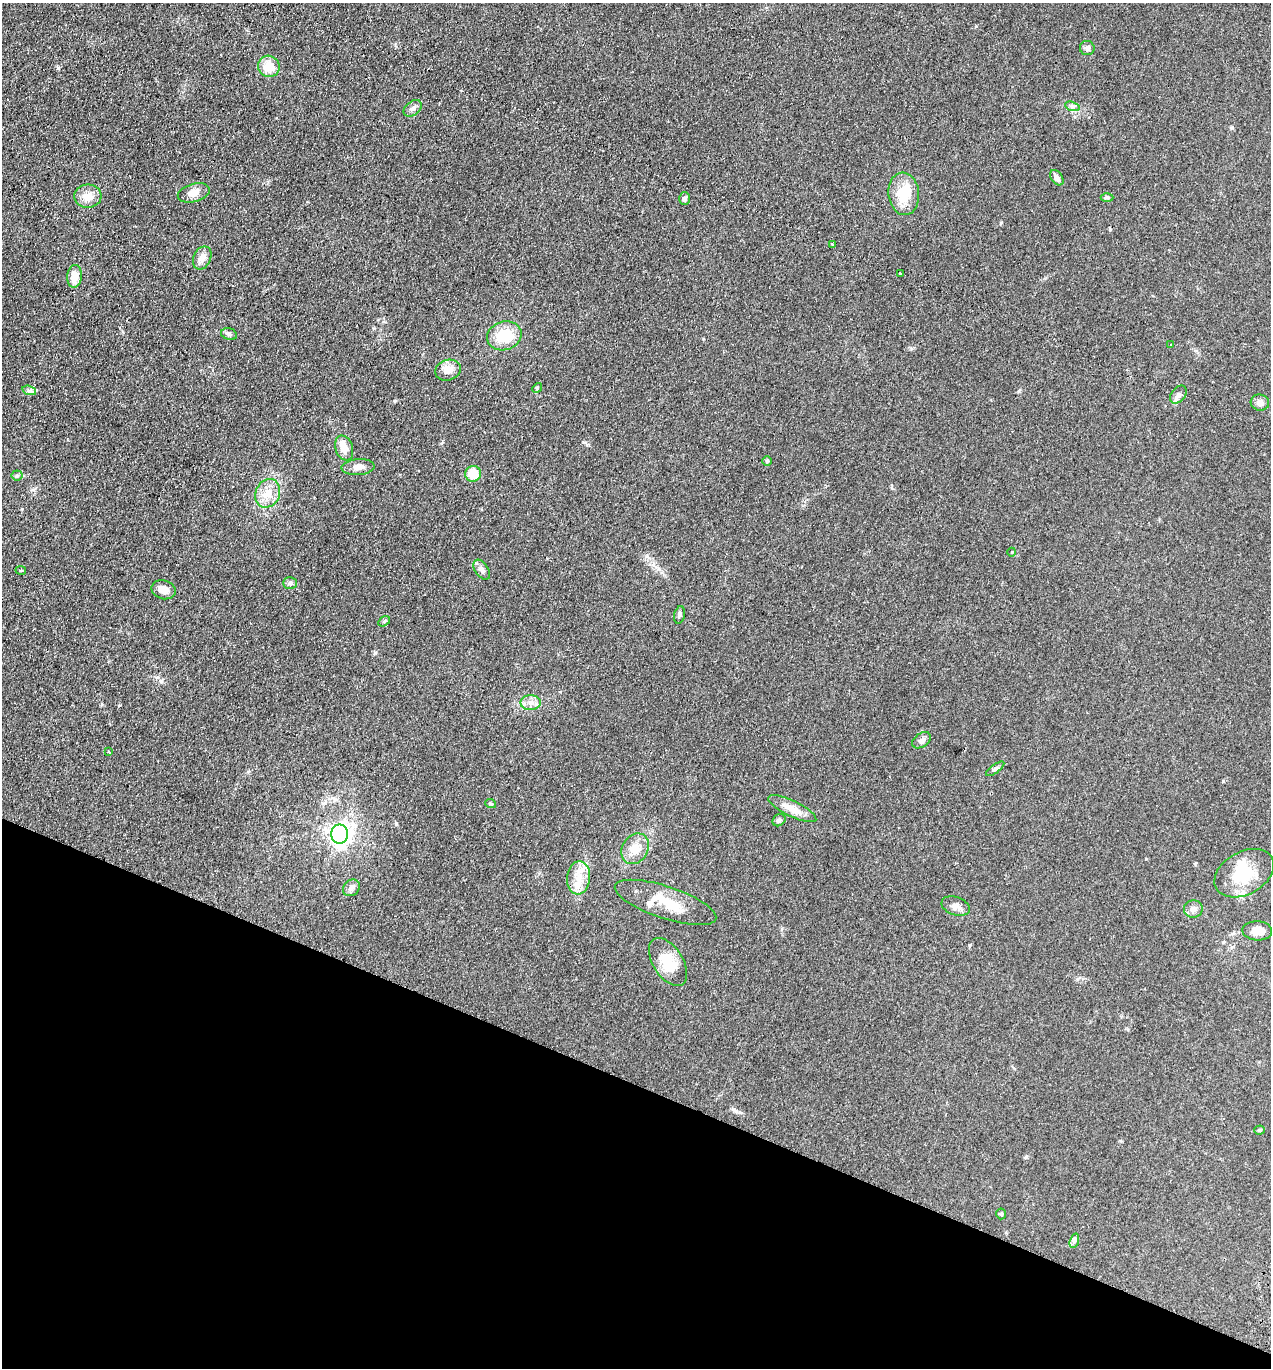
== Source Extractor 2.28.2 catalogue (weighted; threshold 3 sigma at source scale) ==
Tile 15 of 4 x 4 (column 3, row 4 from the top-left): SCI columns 2730-3998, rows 24-1389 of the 5589 x 5512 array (HDU 1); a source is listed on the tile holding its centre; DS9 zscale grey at full resolution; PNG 1273 x 1370 px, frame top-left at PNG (2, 3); each listed source drawn as its Kron ellipse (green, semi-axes under 4 px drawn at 4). Shown black and unused: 21% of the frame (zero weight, under 2 of 3 exposures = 3% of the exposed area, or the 3 px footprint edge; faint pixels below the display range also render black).
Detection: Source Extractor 2.28.2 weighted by HDU 2 'WHT'; one run over the whole footprint, this tile lists its part. Background 0.0961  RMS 0.01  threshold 0.0459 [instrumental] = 3 sigma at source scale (4.5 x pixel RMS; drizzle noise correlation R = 1.50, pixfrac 1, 0.05/0.05 arcsec/px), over >= 5 px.
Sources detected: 59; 1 inside a brighter object's white glare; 1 cosmic-ray / hot-pixel residue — neither listed nor drawn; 2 inside a brighter listed object's ellipse — not listed separately; the other 55 listed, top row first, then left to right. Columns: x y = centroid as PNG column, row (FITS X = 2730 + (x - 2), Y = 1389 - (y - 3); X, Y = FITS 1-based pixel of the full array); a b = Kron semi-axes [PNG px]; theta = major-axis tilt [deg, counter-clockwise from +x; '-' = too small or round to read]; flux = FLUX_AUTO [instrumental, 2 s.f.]
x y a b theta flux
1087 48 7 7 - 3.3
269 66 11 10 - 15
1072 106 7 4 -18 2.5
413 108 10 7 37 3.8
1057 178 8 5 -54 4.3
194 193 16 9 15 8.7
904 194 21 15 -84 25
88 196 14 11 4 10
1107 197 6 4 0 1.4
685 199 6 5 - 2.9
833 244 3 3 - 2.9
202 258 12 8 65 8
900 273 3 3 - 9
75 276 11 7 85 14
229 334 8 6 -18 2.5
504 336 17 14 16 30
1171 345 3 3 - 1.8
448 370 13 10 17 9.4
537 388 5 4 - 1
29 390 7 4 -18 2.5
1178 395 10 7 52 4.6
1260 403 9 8 - 5.6
344 448 13 8 -72 12
767 461 5 5 - 1.2
358 467 16 8 3 6.3
473 474 8 8 - 18
17 475 5 5 - 1.7
268 493 15 12 65 14
1012 552 4 3 - 0.72
21 570 5 3 - 1
482 570 11 6 -57 3.6
290 583 7 6 - 2.4
164 590 12 9 -16 8.2
679 615 9 5 78 1.9
384 621 6 4 31 1.4
531 703 10 7 1 5.8
921 740 10 6 36 3.5
109 752 3 3 - 3.6
995 769 11 4 36 2.2
491 804 5 3 - 1.1
792 809 26 8 -26 13
779 820 7 5 37 2.3
340 834 9 8 - 400
635 849 16 12 59 14
1244 873 32 21 29 37
578 878 16 11 85 14
351 888 9 7 44 4.1
665 902 53 16 -18 32
956 906 14 9 -20 5.8
1193 909 9 8 - 5.1
1257 931 15 9 -4 9.5
668 962 27 15 -58 26
1259 1130 5 4 - 1.3
1001 1214 5 5 - 1.4
1074 1241 7 4 71 2.1
Unlisted compact peaks at least as high as the median listed source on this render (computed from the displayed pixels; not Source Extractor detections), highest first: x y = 58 68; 375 653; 396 823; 395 401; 1001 222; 22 509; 1019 391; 739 1112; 1223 781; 584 442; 1232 128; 1026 1157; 161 681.